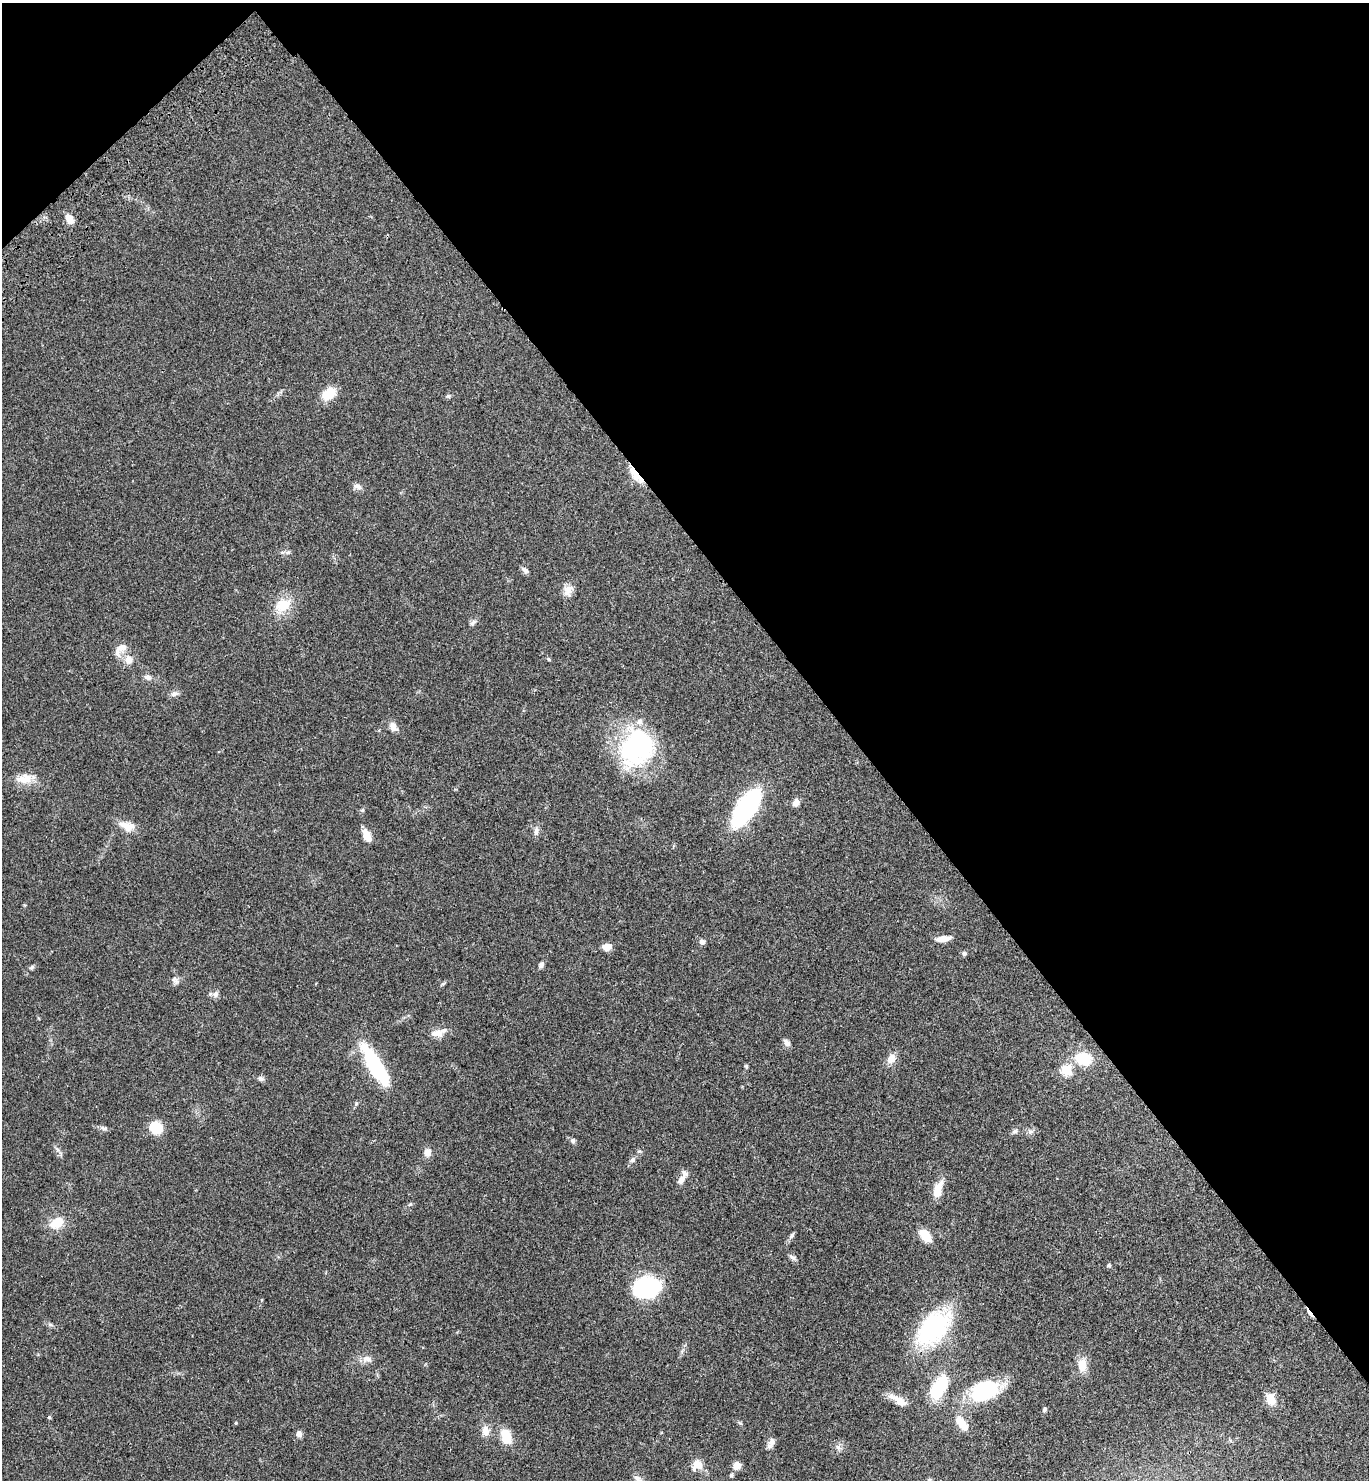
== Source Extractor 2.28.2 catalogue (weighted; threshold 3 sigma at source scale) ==
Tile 3 of 4 x 4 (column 3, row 1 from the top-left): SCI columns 2977-4343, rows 4536-6013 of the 6096 x 6112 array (HDU 1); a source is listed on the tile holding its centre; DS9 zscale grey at full resolution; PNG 1371 x 1482 px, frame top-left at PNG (2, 3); no overlay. Shown black and unused: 39% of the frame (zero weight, under 3 of 4 exposures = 6% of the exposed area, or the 3 px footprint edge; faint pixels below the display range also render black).
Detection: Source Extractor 2.28.2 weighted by HDU 2 'WHT'; one run over the whole footprint, this tile lists its part. Background 0.047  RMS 0.0053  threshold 0.024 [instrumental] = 3 sigma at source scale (4.5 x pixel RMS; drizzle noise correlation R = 1.50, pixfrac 1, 0.05/0.05 arcsec/px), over >= 5 px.
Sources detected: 80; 1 inside a brighter object's white glare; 1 cosmic-ray / hot-pixel residue — not listed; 1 inside a brighter listed object's ellipse — not listed separately; the other 77 listed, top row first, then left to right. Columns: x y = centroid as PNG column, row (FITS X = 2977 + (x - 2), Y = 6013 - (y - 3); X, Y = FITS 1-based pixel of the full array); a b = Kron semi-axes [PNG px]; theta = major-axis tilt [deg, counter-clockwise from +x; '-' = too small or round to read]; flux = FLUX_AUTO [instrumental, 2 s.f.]
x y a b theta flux
69 219 10 8 -63 4.6
328 394 17 11 37 11
448 396 6 5 - 0.79
636 476 25 8 -51 6.9
357 486 13 7 -11 2.2
282 552 6 4 0 0.96
524 570 11 5 -39 1.4
568 590 15 11 59 4.2
283 605 24 17 26 11
473 623 11 5 43 1.4
122 647 15 11 15 4.7
549 659 6 4 -26 0.67
129 660 13 11 -88 4.6
148 677 11 7 -23 2.1
174 694 10 6 23 1.9
393 727 12 8 -60 3.3
637 747 43 34 64 71
25 779 18 14 11 7.2
796 802 9 7 74 2.8
746 808 31 14 56 78
127 826 22 11 -19 6.3
536 831 12 6 79 2.2
367 836 15 7 -64 6
943 939 14 6 8 5.8
702 941 5 5 - 2.5
607 947 8 7 - 5
964 953 6 6 - 1
541 965 7 5 63 1.7
32 967 8 4 31 0.95
175 980 11 7 -67 1.9
216 994 9 8 - 2
438 1033 19 10 5 4.7
787 1043 10 6 -48 2.2
891 1059 12 9 60 4.8
1084 1059 24 17 -14 14
746 1066 5 4 - 0.63
374 1067 53 17 -65 34
1067 1070 6 5 - 29
261 1078 8 6 -16 1.4
104 1128 9 5 -26 1.3
156 1128 10 9 - 17
1015 1131 7 5 16 1.2
1030 1132 6 6 - 1.4
573 1140 7 7 - 1.2
428 1152 10 8 82 3.2
633 1160 9 6 52 1.5
681 1179 16 8 58 3.8
938 1190 19 9 73 8.1
410 1204 6 4 43 0.66
57 1222 16 11 35 9.2
792 1235 9 5 62 1.2
925 1235 13 8 -46 10
792 1257 11 5 -38 1.5
1109 1265 5 5 - 0.76
647 1287 22 18 16 55
261 1300 5 3 - 0.41
50 1324 8 3 -19 0.98
933 1328 32 18 48 78
367 1359 14 9 -4 3.5
1082 1365 19 11 90 6.4
939 1387 30 14 58 24
984 1391 28 18 24 41
1270 1399 16 11 -78 6.4
898 1400 26 8 -31 5.9
1044 1409 5 4 - 1.1
49 1417 5 4 - 0.52
236 1423 4 4 - 0.47
740 1423 6 4 -41 0.69
962 1424 18 8 -50 8.5
485 1431 13 9 -86 4.2
299 1434 7 6 - 2.5
506 1436 16 10 -72 10
772 1442 12 8 64 2.5
838 1447 7 4 -19 1.2
697 1465 13 11 42 6
736 1466 8 7 - 3.9
731 1475 5 4 - 1.2
Overlapping masked pixels (flux is a lower limit): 1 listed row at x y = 636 476